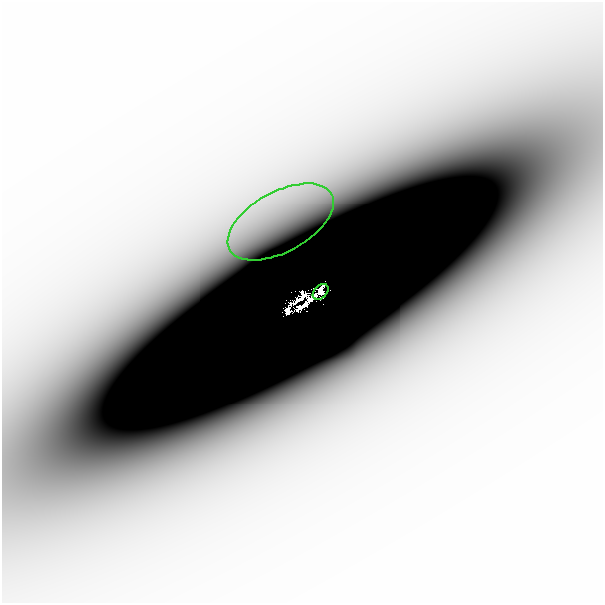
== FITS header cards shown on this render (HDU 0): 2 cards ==
NAXIS1  =                  601
NAXIS2  =                  601

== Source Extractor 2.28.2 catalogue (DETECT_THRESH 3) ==
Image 601 x 601 px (HDU 0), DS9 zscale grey, 1 PNG px = 1 image px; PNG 605 x 605 px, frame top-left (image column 1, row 601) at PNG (2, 2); each listed source drawn as its Kron ellipse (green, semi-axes under 4 px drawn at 4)
Background -1.99e-06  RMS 1.0e-06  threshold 3.03e-06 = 3 sigma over >= 5 px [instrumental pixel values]
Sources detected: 5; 3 with non-positive FLUX_AUTO (blend fragments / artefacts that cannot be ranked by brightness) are neither listed nor drawn; the other 2 listed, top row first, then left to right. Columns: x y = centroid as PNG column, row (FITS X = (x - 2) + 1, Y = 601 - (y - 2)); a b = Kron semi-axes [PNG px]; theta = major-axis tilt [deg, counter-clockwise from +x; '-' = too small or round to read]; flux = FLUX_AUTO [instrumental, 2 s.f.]
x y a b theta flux
281 222 58 30 29 0.0024
321 292 9 6 46 0.14
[3 non-positive-flux detections neither listed nor drawn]